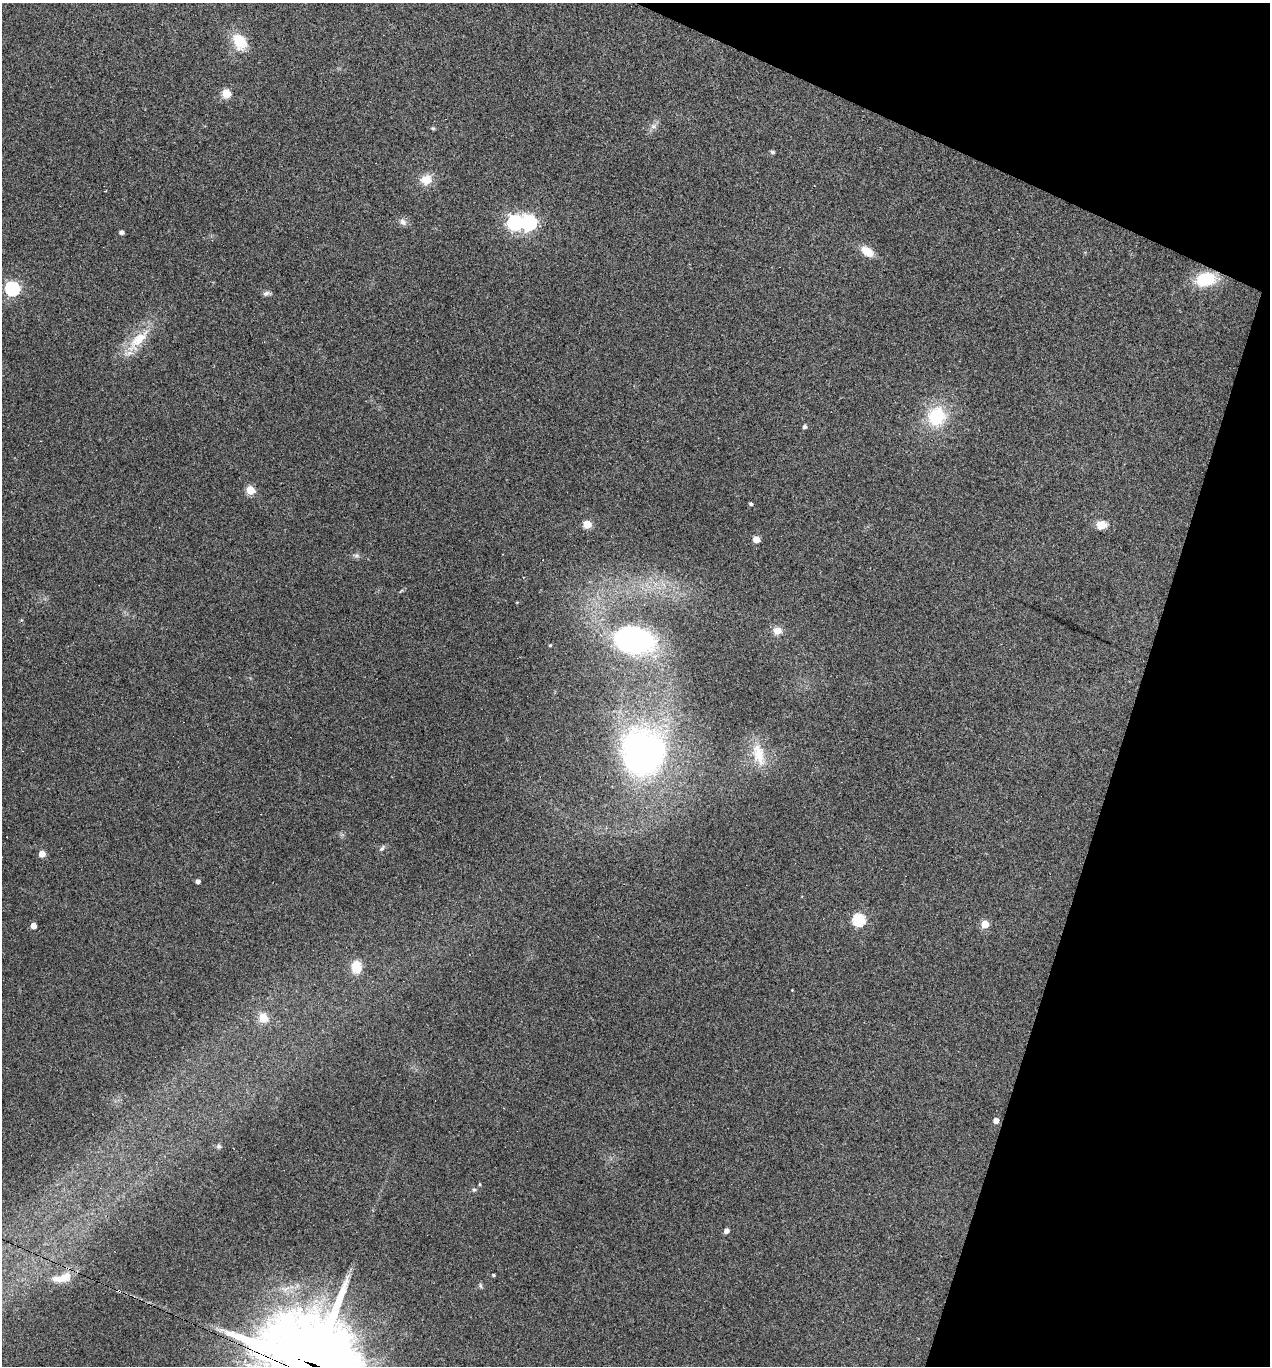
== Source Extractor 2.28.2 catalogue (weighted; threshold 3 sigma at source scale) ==
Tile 8 of 4 x 4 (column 4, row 2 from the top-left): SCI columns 3935-5202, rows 2744-4107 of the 5526 x 5510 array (HDU 1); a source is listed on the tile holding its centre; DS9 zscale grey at full resolution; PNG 1272 x 1368 px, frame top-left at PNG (2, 3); no overlay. Shown black and unused: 16% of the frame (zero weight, under 3 of 4 exposures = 4% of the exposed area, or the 3 px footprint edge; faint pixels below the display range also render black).
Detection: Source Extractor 2.28.2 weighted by HDU 2 'WHT'; one run over the whole footprint, this tile lists its part. Background 0.0797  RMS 0.0055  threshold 0.0248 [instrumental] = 3 sigma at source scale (4.5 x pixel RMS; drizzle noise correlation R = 1.50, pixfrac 1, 0.05/0.05 arcsec/px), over >= 5 px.
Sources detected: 50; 3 cosmic-ray / hot-pixel residue — not listed; the other 47 listed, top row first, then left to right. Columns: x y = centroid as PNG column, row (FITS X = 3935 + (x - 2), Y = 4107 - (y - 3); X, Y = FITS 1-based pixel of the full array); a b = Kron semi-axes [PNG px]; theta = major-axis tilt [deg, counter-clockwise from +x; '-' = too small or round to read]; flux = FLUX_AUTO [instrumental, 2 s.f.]
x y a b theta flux
239 42 17 12 -58 15
226 93 5 5 - 21
653 126 9 7 -30 1.9
433 128 6 4 -1 0.66
772 152 5 4 - 1
426 180 13 11 18 7.5
403 222 11 8 -49 2.4
515 222 7 6 - 140
529 222 7 6 - 130
121 232 4 4 - 1.9
867 251 13 8 -34 8.6
1206 279 20 13 12 24
12 288 6 6 - 110
267 293 11 6 6 1.6
138 340 44 14 47 17
937 416 22 20 76 27
805 426 4 4 - 1.5
250 490 5 5 - 20
751 504 4 4 - 1
587 524 5 5 - 16
1102 525 11 8 7 6.4
756 539 5 5 - 9.2
356 556 8 4 -8 1.2
523 577 3 2 - 0.39
777 631 10 8 1 5
633 639 28 19 -12 150
550 645 3 3 - 0.6
643 753 41 37 85 220
759 754 33 15 -75 14
382 848 10 5 50 1.4
42 854 5 5 - 6.1
198 881 4 4 - 2
859 920 6 6 - 66
985 924 5 5 - 14
33 926 5 4 - 4.4
356 967 12 9 -86 11
792 990 3 2 - 0.5
263 1017 5 5 - 23
996 1120 5 4 - 3.7
219 1146 6 6 - 1.2
480 1184 4 3 - 0.63
474 1190 6 5 - 0.89
726 1231 5 4 - 2.8
493 1275 4 3 - 0.59
62 1278 26 10 14 9.2
480 1286 7 5 -67 1
314 1365 39 32 -33 6600
Overlapping masked pixels (flux is a lower limit): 1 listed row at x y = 314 1365
Isophote crosses this tile's border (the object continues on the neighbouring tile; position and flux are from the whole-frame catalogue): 1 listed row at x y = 314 1365